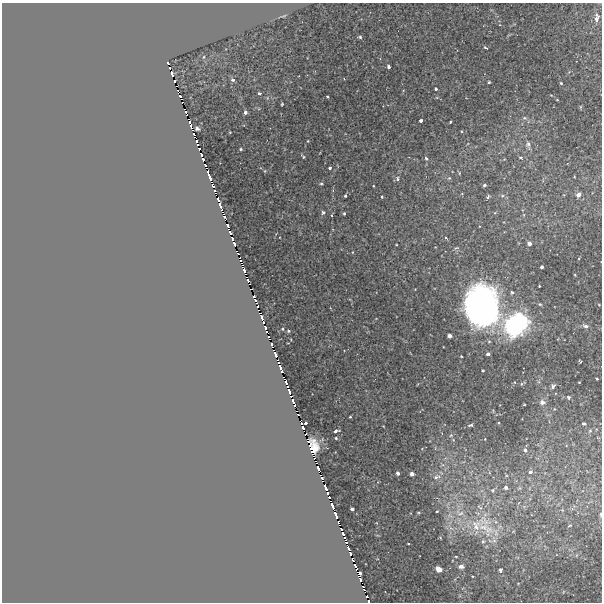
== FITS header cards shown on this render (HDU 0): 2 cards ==
NAXIS1  =                  600
NAXIS2  =                  600

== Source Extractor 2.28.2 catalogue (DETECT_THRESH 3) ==
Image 600 x 600 px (HDU 0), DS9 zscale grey, 1 PNG px = 1 image px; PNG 604 x 604 px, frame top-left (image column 1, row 600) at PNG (2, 3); no overlay
Background -7.38e-04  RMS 0.0032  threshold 0.00965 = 3 sigma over >= 5 px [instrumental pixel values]
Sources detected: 167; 7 with non-positive FLUX_AUTO (blend fragments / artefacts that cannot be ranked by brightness) are not listed; the other 160 listed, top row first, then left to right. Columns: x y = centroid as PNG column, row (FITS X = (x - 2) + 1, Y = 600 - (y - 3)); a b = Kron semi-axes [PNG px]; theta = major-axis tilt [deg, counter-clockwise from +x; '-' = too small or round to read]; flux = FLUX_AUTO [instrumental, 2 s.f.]
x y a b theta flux
596 19 7 4 80 1.8
360 37 4 4 - 0.31
485 48 4 2 - 0.23
168 62 3 2 - 1
389 66 4 3 - 0.57
169 68 3 2 - 0.68
172 74 4 3 - 1.6
344 79 3 2 - 0.13
233 80 4 3 - 0.93
174 81 4 2 - 0.83
489 82 3 3 - 0.22
561 83 4 3 - 0.23
436 89 3 3 - 1.1
259 93 3 3 - 0.41
180 96 4 3 - 4.1
327 97 3 3 - 0.24
557 100 3 2 - 0.16
282 104 3 2 - 0.2
185 112 3 2 - 1.2
245 112 4 3 - 2.1
187 115 3 2 - 0.33
524 118 6 5 - 0.36
421 121 3 3 - 1.5
450 122 3 2 - 0.21
190 124 8 3 -73 3.3
197 128 4 3 - 0.57
461 131 4 3 - 0.16
194 135 4 3 - 2.3
197 143 6 3 -73 2.6
528 144 8 7 - 0.7
199 149 4 2 - 1.4
241 149 3 3 - 0.27
201 155 3 3 - 4.4
303 157 6 3 -48 0.25
521 157 6 5 - 0.35
426 158 4 3 - 0.63
203 159 3 3 - 1.8
205 165 4 3 - 2.3
330 168 3 3 - 0.74
210 178 5 3 - 120
449 178 4 4 - 0.24
397 179 6 4 81 0.4
321 184 4 3 - 0.36
484 185 4 3 - 0.4
213 186 4 2 - 2.5
373 186 2 2 - 0.15
578 195 5 5 - 1.1
345 196 3 3 - 0.39
382 197 3 2 - 0.19
488 197 5 3 - 0.47
218 200 4 3 - 0.63
221 207 9 3 -70 8.3
323 212 3 3 - 0.69
344 213 4 3 - 0.26
332 215 3 3 - 0.23
224 216 4 4 - 1.8
227 225 4 3 - 2.9
230 233 4 3 - 0.91
232 238 4 2 - 5.5
446 238 4 3 - 0.23
529 243 4 3 - 0.9
234 244 5 3 - 4.9
238 253 4 3 - 0.81
241 260 4 3 - 1
242 263 3 2 - 0.94
542 267 3 3 - 0.6
244 270 4 3 - 2.3
245 274 3 2 - 0.14
575 275 3 2 - 0.17
248 280 3 2 - 1.1
539 286 2 2 - 0.17
251 289 5 2 - 0.4
512 292 4 3 - 0.35
254 295 3 2 - 1.3
255 300 5 3 - 1.1
258 307 4 2 - 0.79
482 307 29 26 -78 100
262 318 5 3 - 4.5
263 322 3 2 - 3
517 324 17 13 38 49
586 326 7 5 -30 0.78
265 327 5 3 - 4.6
283 329 3 3 - 0.21
288 331 4 3 - 0.24
266 332 4 3 - 3.1
449 336 4 3 - 1.1
271 344 3 2 - 0.85
272 347 3 2 - 1
275 354 5 3 - 3.6
488 354 3 3 - 0.56
278 360 4 3 - 0.4
581 361 3 3 - 0.37
281 368 8 3 -67 2.1
483 370 3 3 - 0.26
597 379 3 3 - 0.24
579 382 3 2 - 0.13
286 383 5 3 - 0.18
553 386 4 4 - 0.94
289 391 8 3 -71 6.2
291 397 4 2 - 1.6
568 397 6 5 - 0.32
542 402 5 5 - 1
294 403 9 3 -67 4.1
524 405 3 2 - 0.16
298 415 3 2 - 0.12
350 417 2 2 - 0.17
301 420 4 2 - 0.38
302 423 3 2 - 0.82
305 423 3 3 - 0.55
498 423 2 2 - 0.17
584 424 4 3 - 1.2
471 425 5 3 - 0.33
303 427 5 3 - 1.6
336 431 4 3 - 0.7
590 431 5 3 - 0.23
306 433 3 2 - 1.3
451 435 5 4 - 0.28
336 438 3 2 - 0.18
453 440 4 4 - 0.2
308 441 4 3 - 1.7
310 447 8 7 - 4.6
525 450 4 3 - 0.93
312 452 4 2 - 3.8
318 469 5 3 - 1.9
530 472 5 4 - 0.62
398 473 4 3 - 0.67
412 474 4 4 - 0.96
436 477 10 5 11 0.74
322 478 4 2 - 2.6
506 487 4 4 - 0.67
326 488 9 3 -71 4.7
493 490 6 5 - 0.43
329 497 3 3 - 0.43
332 506 8 3 -69 3.8
480 507 10 4 -41 0.48
352 509 4 3 - 0.44
572 509 5 5 - 0.34
437 511 3 2 - 0.17
460 513 14 7 -23 1.8
336 515 6 3 -68 4.1
601 515 6 3 -89 0.35
476 526 24 16 50 5.6
569 526 5 3 - 0.27
486 528 33 17 -36 8.2
341 529 4 3 - 1.8
343 535 7 3 -59 3.8
440 537 4 3 - 0.15
483 541 5 5 - 0.34
346 542 4 3 - 1
348 548 6 3 -54 0.6
456 556 3 2 - 0.16
353 559 4 3 - 0.17
461 566 5 3 - 0.83
356 567 5 3 - 0.64
439 569 4 4 - 3.1
500 570 4 3 - 1.1
360 573 3 2 - 0.083
360 579 5 3 - 2
367 596 4 3 - 0.81
369 601 3 3 - 1.6
At the frame edge (FLAGS 8, measured only in part): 2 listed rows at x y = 601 515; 369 601
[7 non-positive-flux detections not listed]